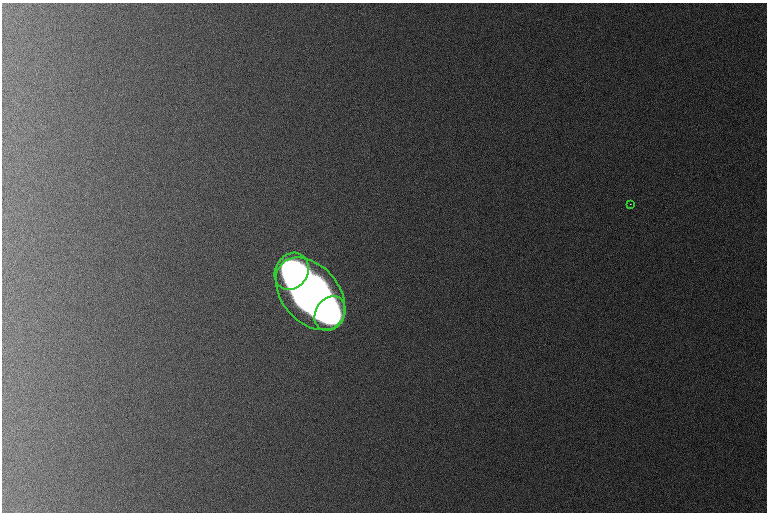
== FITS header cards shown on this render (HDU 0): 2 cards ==
NAXIS1  =                  765 /
NAXIS2  =                  510 /

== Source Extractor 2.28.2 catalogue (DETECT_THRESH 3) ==
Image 765 x 510 px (HDU 0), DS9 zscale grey, 1 PNG px = 1 image px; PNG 769 x 514 px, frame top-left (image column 1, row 510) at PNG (2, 3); each listed source drawn as its Kron ellipse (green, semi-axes under 4 px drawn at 4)
Background 1050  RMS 11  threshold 32.2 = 3 sigma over >= 5 px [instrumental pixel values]
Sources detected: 4; all 4 listed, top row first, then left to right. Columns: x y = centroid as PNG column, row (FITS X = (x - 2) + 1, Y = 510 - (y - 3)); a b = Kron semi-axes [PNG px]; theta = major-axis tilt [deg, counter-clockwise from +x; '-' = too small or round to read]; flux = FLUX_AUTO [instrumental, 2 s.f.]
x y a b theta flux
630 204 2 2 - 720
292 271 19 16 58 140000
310 294 41 28 -49 680000
330 313 18 14 59 130000